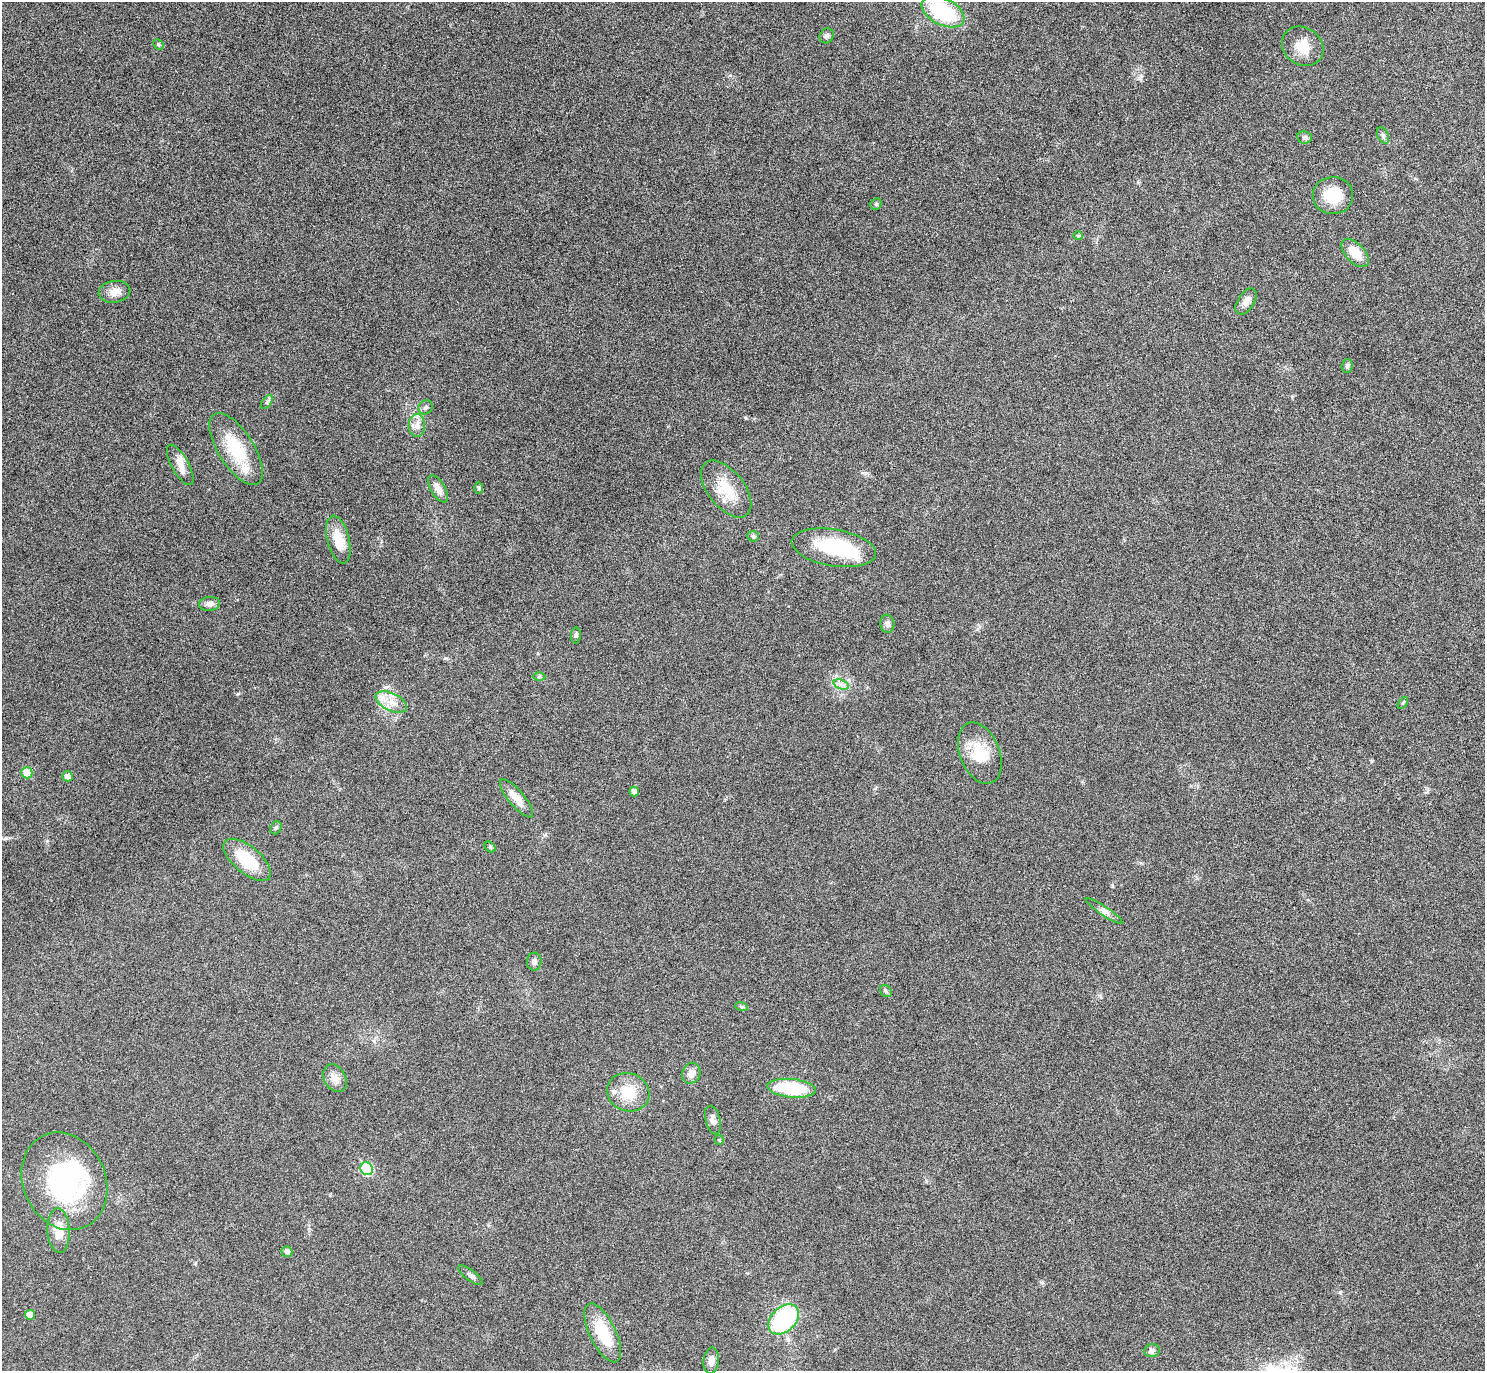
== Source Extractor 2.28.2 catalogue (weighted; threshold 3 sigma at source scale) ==
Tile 10 of 4 x 4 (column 2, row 3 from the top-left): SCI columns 1506-2988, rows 1545-2913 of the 5961 x 5953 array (HDU 1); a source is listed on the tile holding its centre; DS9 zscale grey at full resolution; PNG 1487 x 1373 px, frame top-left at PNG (2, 2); each listed source drawn as its Kron ellipse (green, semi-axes under 4 px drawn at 4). Nothing masked; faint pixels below the display range render black.
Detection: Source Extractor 2.28.2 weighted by HDU 2 'WHT'; one run over the whole footprint, this tile lists its part. Background 0.0516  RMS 0.0041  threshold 0.0167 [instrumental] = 3 sigma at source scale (4.09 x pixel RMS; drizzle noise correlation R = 1.36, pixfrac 0.8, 0.05/0.05 arcsec/px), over >= 5 px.
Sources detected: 61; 2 inside a brighter object's white glare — neither listed nor drawn; the other 59 listed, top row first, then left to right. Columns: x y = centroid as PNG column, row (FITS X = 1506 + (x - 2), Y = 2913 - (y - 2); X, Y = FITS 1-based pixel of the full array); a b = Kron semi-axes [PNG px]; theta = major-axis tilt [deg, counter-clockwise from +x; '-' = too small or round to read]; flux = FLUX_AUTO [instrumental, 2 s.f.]
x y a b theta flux
943 12 23 13 -27 26
827 36 8 6 56 1.1
158 44 6 4 -47 0.52
1303 46 22 18 -36 7.1
1383 135 9 5 -64 0.89
1305 137 7 6 - 0.94
1333 195 20 18 1 11
876 204 6 5 - 0.57
1078 236 5 4 - 0.49
1355 253 17 9 -47 7.3
114 292 16 11 9 3.4
1246 302 14 8 57 2.2
1347 366 7 5 85 0.81
267 402 8 4 53 0.78
426 407 7 6 - 0.92
417 426 11 8 -89 2.5
236 449 41 18 -58 18
180 465 23 8 -61 3.8
479 488 6 4 -89 0.48
438 489 15 7 -59 3.1
726 489 33 18 -51 11
753 536 6 5 - 0.61
338 540 24 11 -76 7.5
834 548 43 18 -9 25
209 604 10 7 7 2
887 624 9 7 -86 1.5
576 635 8 5 88 0.73
539 677 6 4 0 0.5
841 684 8 4 -19 1.2
391 702 16 8 -25 4.6
1403 703 7 3 53 0.45
980 753 32 19 -68 11
27 773 5 5 - 7.3
67 776 5 5 - 2.5
634 791 5 4 - 1.8
516 798 24 8 -50 4.5
276 828 7 5 66 0.69
490 847 6 4 -46 0.52
247 860 29 13 -40 14
1104 911 22 4 -34 1.9
534 962 9 7 83 1.3
886 991 6 5 - 0.74
741 1006 6 4 -19 0.51
691 1073 10 9 - 2.6
335 1078 15 10 -60 3.2
791 1088 24 9 -5 23
628 1092 21 19 -22 10
713 1120 14 7 -75 1.8
719 1140 5 5 - 0.46
367 1169 6 6 - 25
64 1181 50 41 -65 57
59 1231 22 11 -87 7
287 1252 5 5 - 1.5
470 1275 15 5 -37 1.4
30 1315 5 5 - 3.5
784 1319 18 12 44 43
603 1333 32 13 -64 14
1152 1350 8 6 12 1.3
711 1360 13 7 83 2.6
Unlisted compact peaks at least as high as the median listed source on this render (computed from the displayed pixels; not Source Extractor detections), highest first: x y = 865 473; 238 694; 746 418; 445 658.